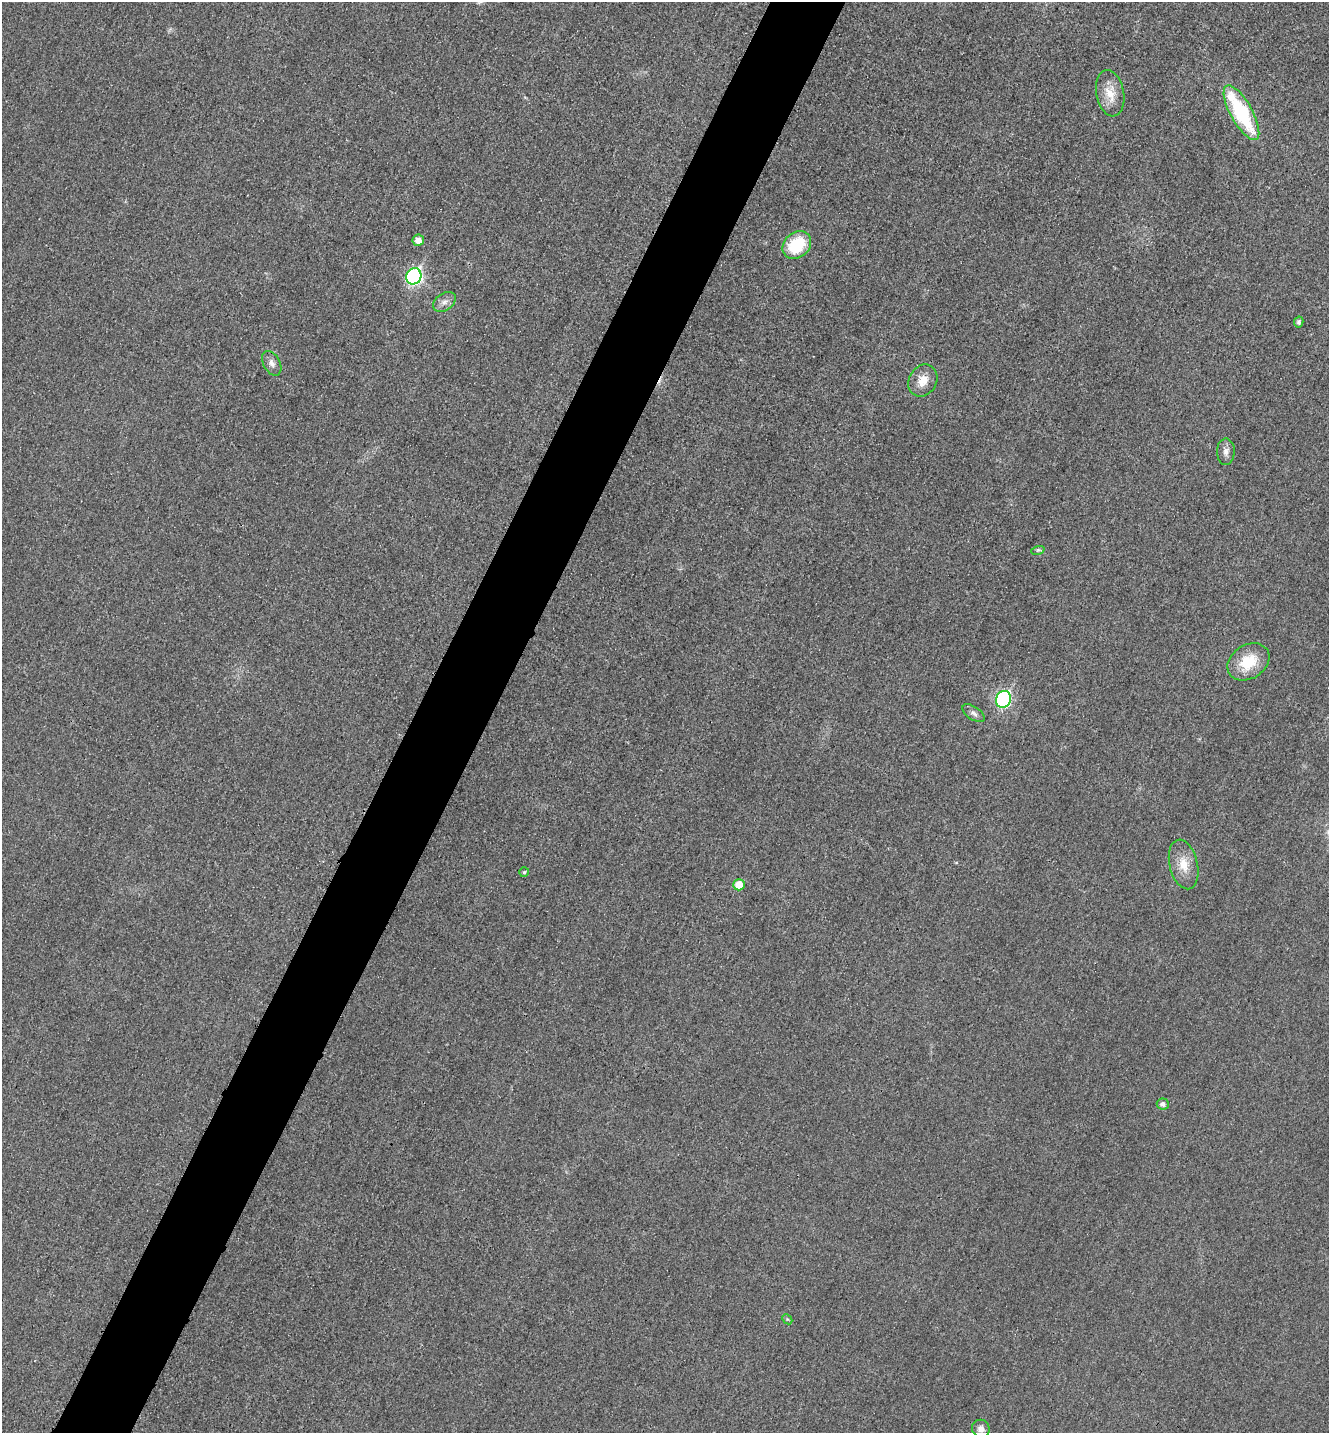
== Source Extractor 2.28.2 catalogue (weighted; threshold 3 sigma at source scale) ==
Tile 7 of 4 x 4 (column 3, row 2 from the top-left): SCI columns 2821-4147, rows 2886-4316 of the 5778 x 5772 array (HDU 1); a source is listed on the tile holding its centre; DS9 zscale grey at full resolution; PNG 1331 x 1435 px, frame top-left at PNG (2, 2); each listed source drawn as its Kron ellipse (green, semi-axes under 4 px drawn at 4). Shown black and unused: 6% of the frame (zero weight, under 3 of 4 exposures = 2% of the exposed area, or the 3 px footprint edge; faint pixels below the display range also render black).
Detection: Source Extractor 2.28.2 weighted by HDU 2 'WHT'; one run over the whole footprint, this tile lists its part. Background 0.0185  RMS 0.0056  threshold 0.0254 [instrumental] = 3 sigma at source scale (4.5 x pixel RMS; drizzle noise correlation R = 1.50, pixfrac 1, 0.05/0.05 arcsec/px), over >= 5 px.
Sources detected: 22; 1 cosmic-ray / hot-pixel residue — neither listed nor drawn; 1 inside a brighter listed object's ellipse — not listed separately; the other 20 listed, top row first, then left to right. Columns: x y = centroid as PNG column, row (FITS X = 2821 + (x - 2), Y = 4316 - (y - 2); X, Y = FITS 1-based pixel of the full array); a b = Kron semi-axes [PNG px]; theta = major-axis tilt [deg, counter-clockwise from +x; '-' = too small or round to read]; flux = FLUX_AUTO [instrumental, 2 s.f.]
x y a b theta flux
1110 93 23 14 -79 10
1241 113 31 11 -61 52
418 240 6 6 - 4.8
797 245 15 12 42 26
414 276 8 7 - 120
444 302 12 8 34 3.5
1299 322 5 4 - 1.3
272 363 13 8 -61 3.3
923 381 17 13 59 7.9
1226 452 13 9 90 3.3
1038 550 7 4 18 1.1
1248 662 22 17 32 18
1003 699 8 7 - 88
973 713 13 6 -35 2.3
1184 864 25 14 -77 11
524 872 5 5 - 0.8
739 885 6 5 - 10
1163 1104 6 5 - 1.9
787 1319 6 4 -44 0.79
981 1429 9 8 - 3.1